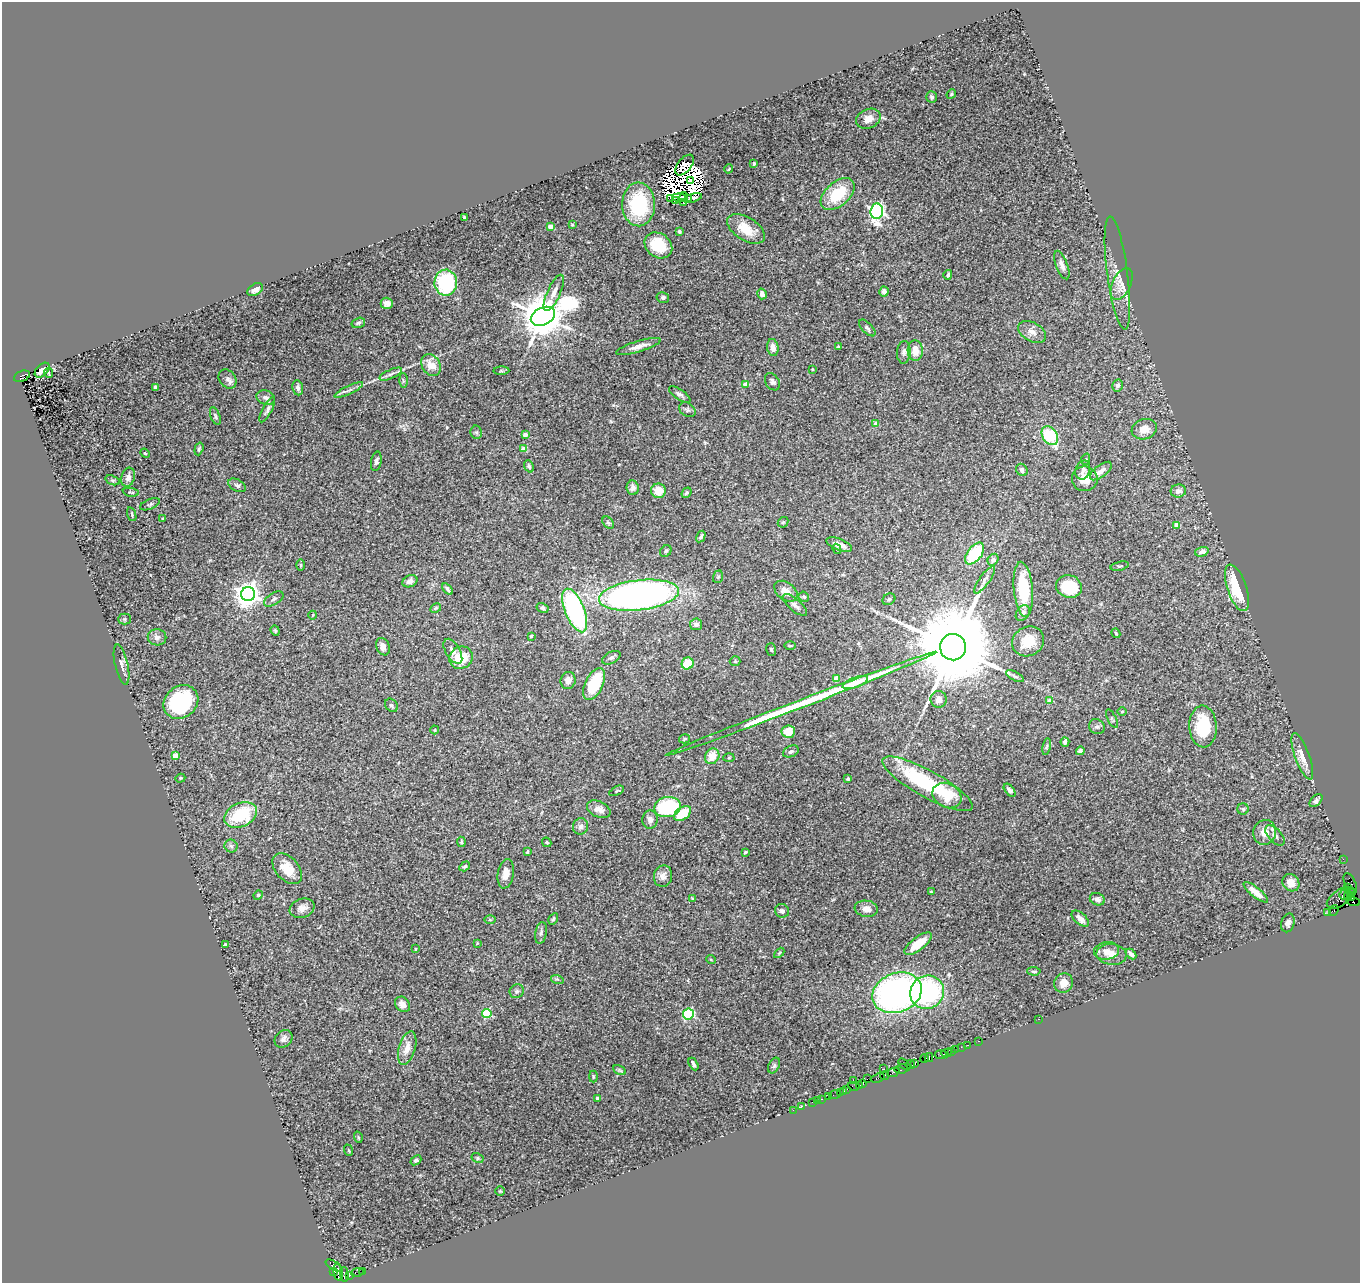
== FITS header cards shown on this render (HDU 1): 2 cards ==
NAXIS1  =                 1358
NAXIS2  =                 1281

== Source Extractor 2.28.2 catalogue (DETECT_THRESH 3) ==
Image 1358 x 1281 px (HDU 1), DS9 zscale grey, 1 PNG px = 1 image px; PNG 1362 x 1285 px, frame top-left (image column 1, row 1281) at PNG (2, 2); each listed source drawn as its Kron ellipse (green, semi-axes under 4 px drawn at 4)
Background 2.56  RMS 0.056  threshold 0.167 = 3 sigma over >= 5 px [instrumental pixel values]
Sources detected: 295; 13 with non-positive FLUX_AUTO (blend fragments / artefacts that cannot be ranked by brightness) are neither listed nor drawn; the other 282 listed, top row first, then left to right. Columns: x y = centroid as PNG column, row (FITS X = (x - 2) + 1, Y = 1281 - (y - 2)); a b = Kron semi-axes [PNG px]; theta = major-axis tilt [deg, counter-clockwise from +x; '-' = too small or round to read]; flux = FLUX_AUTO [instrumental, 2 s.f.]
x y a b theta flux
951 94 5 4 - 4.3
932 97 6 5 - 9.8
868 119 13 9 23 35
754 164 4 3 - 4.4
685 165 12 7 51 1.1
729 169 4 2 - 2.7
690 181 4 3 - 7.8
838 194 20 12 41 150
679 197 7 3 -3 7.8
684 197 5 3 - 2.8
671 198 4 3 - 7.6
693 198 9 3 17 9.5
688 199 4 3 - 4.1
676 201 3 2 - 5
683 203 2 2 - 1
639 204 22 16 -89 260
877 211 8 6 87 1100
464 218 4 3 - 4.2
572 225 4 3 - 3.9
550 227 4 4 - 16
746 229 21 11 -32 77
679 231 4 3 - 6.9
658 245 15 12 -36 120
1062 265 15 6 -69 23
1117 273 57 10 -82 75
948 275 5 4 - 6.2
446 283 13 11 -88 350
1122 284 17 9 65 34
255 289 8 5 35 18
884 291 5 4 - 15
554 293 19 6 65 28
762 294 5 4 - 18
663 297 6 5 - 9.8
387 303 6 5 - 15
543 316 13 8 26 16000
358 323 7 5 16 7.1
867 328 11 5 -45 9.3
1032 332 15 9 -30 29
638 346 23 5 17 28
773 347 8 6 -82 26
838 347 4 4 - 5
915 351 10 7 -89 43
904 352 11 7 87 14
431 365 11 9 -57 49
812 369 3 3 - 3.3
42 370 9 5 46 29
501 371 8 4 0 5.2
49 373 5 2 - 3.8
391 374 12 4 24 12
22 376 8 5 22 1600
227 379 10 8 -52 15
403 380 7 4 -89 5.2
772 382 9 6 -58 11
745 384 4 4 - 38
1118 385 6 5 - 12
155 387 4 3 - 5.4
298 388 7 5 -80 13
349 390 16 3 25 13
680 395 12 5 -34 12
266 398 9 7 -21 14
267 410 14 4 61 13
687 410 9 6 -34 10
215 416 9 4 -68 7.1
876 424 4 4 - 42
1144 429 13 10 18 43
476 432 7 5 -79 6.4
525 435 4 4 - 31
1050 436 10 7 -58 180
199 449 6 3 72 5.9
524 449 4 4 - 48
145 453 5 4 - 5
1086 459 6 4 70 4.8
376 461 10 5 79 11
529 466 6 4 -69 7.9
1022 470 6 5 - 10
1083 470 10 7 75 18
1101 471 13 6 37 21
128 477 10 6 73 18
1085 479 13 12 - 53
113 480 7 4 -18 7.2
237 485 9 6 -28 9.8
633 488 7 6 - 16
658 491 7 7 - 56
1178 491 8 6 13 19
131 492 8 3 -10 4.5
687 493 6 4 49 6.2
150 504 10 5 22 8.8
132 514 7 3 -72 5
163 519 3 2 - 4.3
783 522 6 4 43 5
608 523 7 5 -47 6.3
1176 525 4 4 - 36
701 536 6 4 59 8.7
839 544 13 5 -22 33
837 549 5 2 - 3.1
666 551 6 5 - 6.9
1202 552 7 4 17 24
975 554 12 7 52 210
993 560 6 5 - 23
301 565 6 4 -89 5
1120 566 9 3 14 5.1
718 577 6 5 - 6
985 580 16 5 55 17
410 581 8 5 24 16
1069 586 13 11 -19 200
1237 588 24 9 -71 190
448 589 6 3 -55 7.6
1023 589 27 9 -85 180
786 591 13 8 -37 38
248 594 7 7 - 3900
639 595 40 15 7 2500
804 597 5 5 - 6.2
274 599 11 5 32 12
889 599 7 5 28 8
795 605 15 6 -41 17
436 608 6 4 28 5.2
542 608 6 4 -29 7.9
575 610 23 9 -68 640
1023 613 8 6 54 16
313 615 4 2 - 2.7
124 619 6 5 - 5.5
696 624 6 6 - 18
275 631 5 4 - 4.7
1116 633 5 3 - 5.3
531 636 4 2 - 3.4
157 637 9 8 - 15
1028 641 16 14 30 83
790 646 6 3 0 4
383 647 9 6 -67 25
953 647 13 13 - 75000
771 649 6 4 -73 5.6
453 651 14 7 -59 21
461 658 12 11 - 99
611 658 10 6 27 11
735 661 5 5 - 4.5
688 663 6 5 - 100
122 665 20 6 -77 19
1015 676 10 4 -27 8.7
836 678 4 4 - 45
568 680 8 7 - 24
855 683 13 5 20 61
594 684 17 9 64 180
939 699 8 8 - 22
1050 701 4 4 - 53
181 702 18 15 39 360
801 704 145 4 21 600
391 705 7 6 - 9.9
1122 711 5 3 - 3.7
1112 719 10 4 -64 6.7
1097 727 8 7 - 9.6
1203 727 21 13 -87 170
435 730 4 4 - 3.4
788 732 6 6 - 53
684 739 6 4 16 5.5
1065 742 5 4 - 17
1047 747 8 4 80 6.5
791 751 8 5 25 10
1080 751 4 4 - 8.3
175 756 4 4 - 75
712 756 8 7 - 62
1302 756 24 7 -70 51
729 758 5 3 - 3.7
180 778 5 4 - 4.1
848 779 4 3 - 4.4
927 784 51 13 -29 350
1010 790 7 4 -50 14
617 791 8 4 28 5.4
947 795 15 12 -30 100
1316 801 8 5 46 11
667 807 13 10 9 240
599 809 12 8 -25 34
1243 809 6 5 - 6.3
683 813 10 6 37 100
241 815 17 12 24 220
650 820 9 7 87 19
580 826 8 7 - 15
1265 832 12 11 - 40
1275 835 12 6 -47 16
461 842 5 3 - 3.8
547 842 5 4 - 5.3
231 846 6 6 - 10
527 852 4 3 - 5
745 852 4 3 - 4.3
1343 859 2 2 - 45
465 866 6 4 32 8.4
287 869 18 11 -48 62
506 874 15 8 80 32
663 876 11 9 77 23
1291 883 9 8 - 36
1350 883 11 5 -65 410
1347 887 3 3 - 1400
931 892 3 3 - 4.3
1256 892 15 5 -39 39
1352 892 3 2 - 91
1344 894 5 3 - 1200
258 895 5 4 - 4.1
1348 896 3 3 - 2100
1352 897 4 3 - 620
1341 898 16 8 33 1000
692 899 4 4 - 3.4
1097 899 8 6 -22 17
1353 902 7 3 -19 230
302 908 13 9 20 25
866 909 12 8 -8 26
782 911 7 6 - 12
1334 911 6 3 52 280
1328 912 3 2 - 71
553 919 6 4 59 5.2
1080 919 10 5 -41 24
490 920 6 4 0 4.8
1288 923 9 6 74 18
541 933 11 5 80 11
477 943 3 3 - 3.5
225 944 3 2 - 3.5
918 944 16 6 37 67
416 949 4 2 - 3.7
1107 951 13 8 9 24
779 953 6 3 45 4.3
1112 954 15 10 -7 38
1131 954 6 3 -45 12
711 960 5 3 - 3.2
1034 971 7 4 -3 6.4
557 979 6 4 -18 5.1
1064 983 10 9 - 38
517 991 7 6 - 9
927 992 17 16 - 490
897 993 25 19 21 1300
403 1004 8 6 -50 25
487 1014 5 4 - 220
688 1014 5 5 - 330
1038 1019 3 2 - 97
284 1039 10 8 43 15
978 1041 3 2 - 110
967 1045 3 2 - 130
961 1047 2 2 - 69
407 1048 17 8 73 38
955 1050 3 2 - 160
951 1051 3 2 - 130
947 1053 5 2 - 200
940 1055 6 3 6 230
929 1057 4 2 - 260
925 1058 4 3 - 220
915 1063 4 3 - 110
693 1064 7 3 -61 9.6
904 1064 7 2 -44 180
910 1065 5 4 - 420
774 1066 8 5 64 7.3
884 1069 3 2 - 3.2
901 1069 7 4 9 440
620 1070 7 4 -28 5.3
893 1072 6 3 23 520
593 1076 6 3 -90 3.6
885 1076 4 2 - 110
878 1078 7 3 21 340
867 1079 2 2 - 110
853 1080 3 2 - 340
863 1083 4 2 - 150
860 1085 3 2 - 120
854 1086 6 3 -11 220
847 1089 2 2 - 140
844 1091 3 2 - 130
840 1092 2 2 - 97
835 1094 6 2 18 120
829 1096 2 2 - 30
597 1098 3 3 - 5.9
822 1099 3 2 - 180
817 1101 3 2 - 61
812 1102 3 2 - 100
801 1107 2 2 - 30
793 1110 2 2 - 21
358 1137 6 3 -72 4
348 1150 6 3 -70 3.3
478 1158 6 4 -28 6.2
416 1160 6 4 39 7.6
500 1191 5 4 - 3.4
334 1266 9 4 -32 790
334 1271 4 3 - 180
362 1271 2 2 - 22
338 1272 8 4 -81 2200
358 1272 6 3 8 230
344 1274 7 3 -87 500
350 1275 3 3 - 49
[13 non-positive-flux detections neither listed nor drawn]